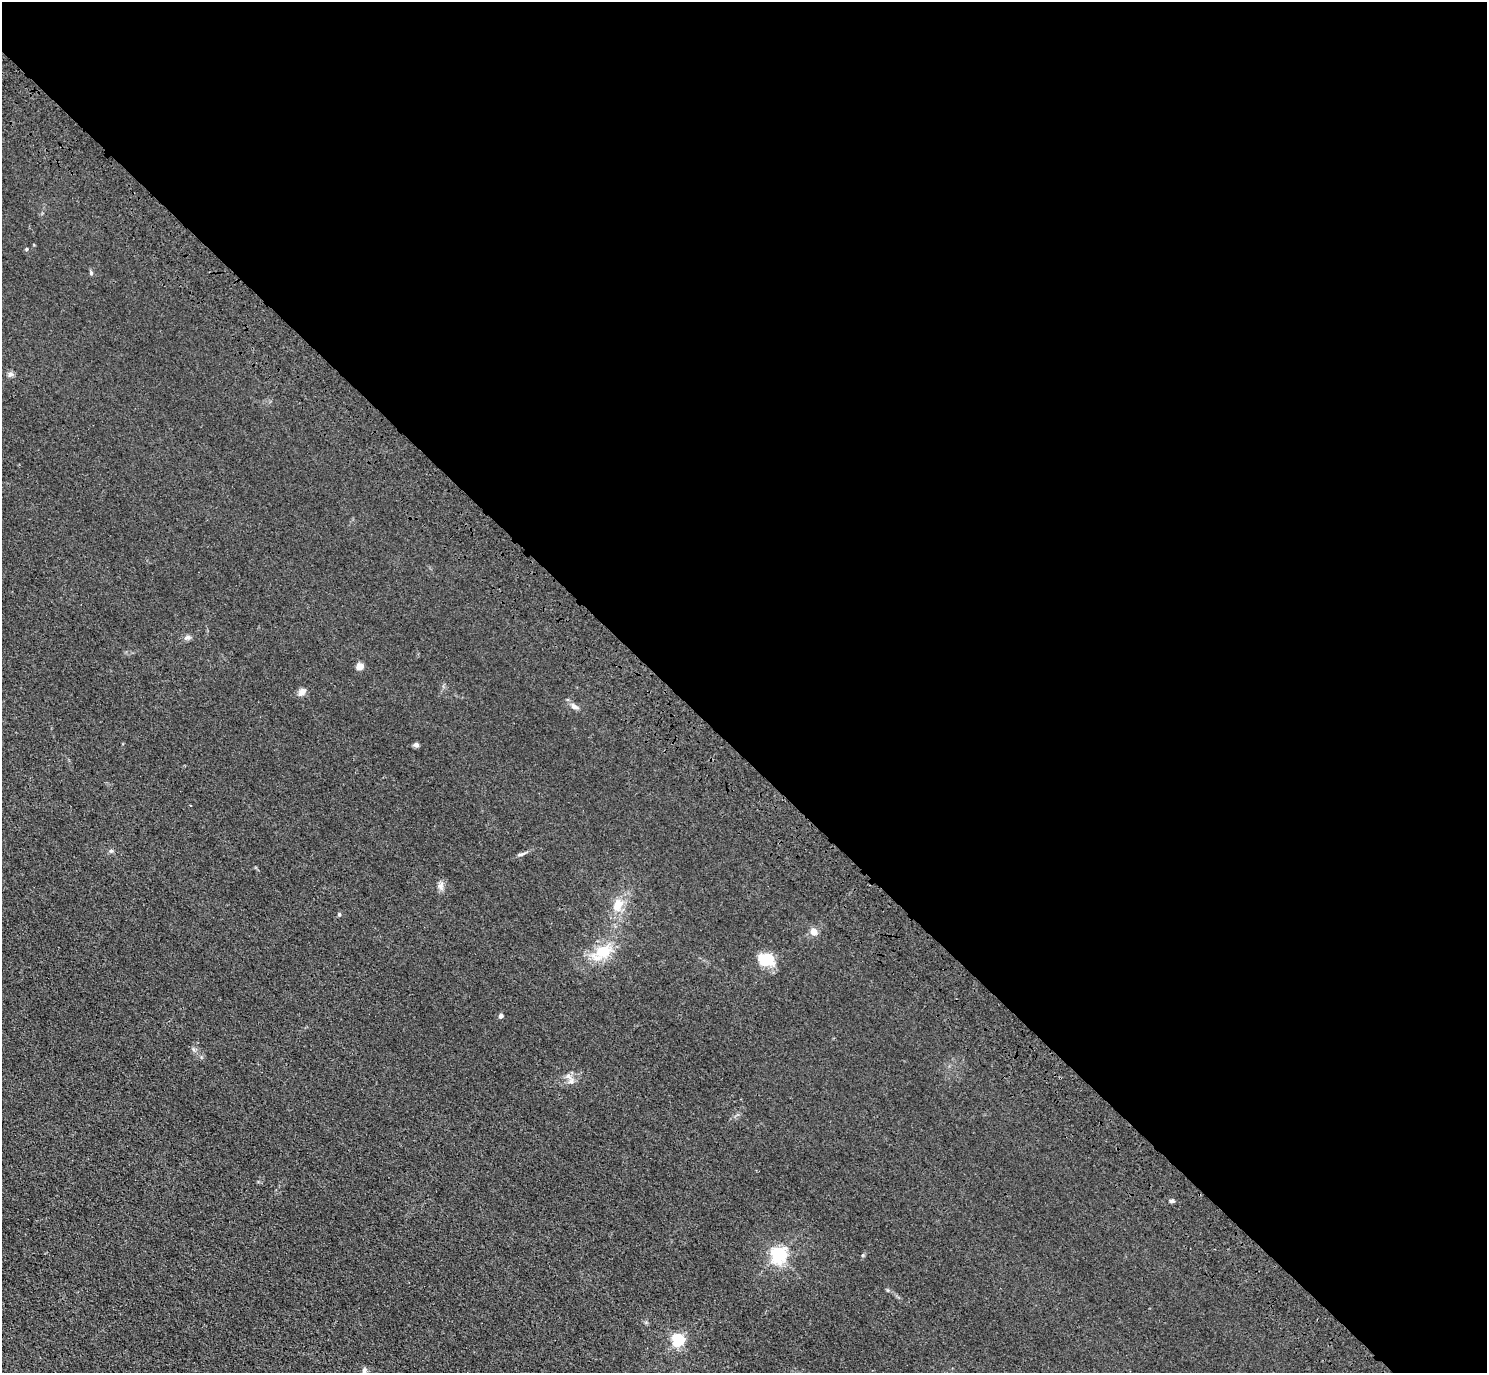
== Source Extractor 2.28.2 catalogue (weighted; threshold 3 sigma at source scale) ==
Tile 8 of 4 x 4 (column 4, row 2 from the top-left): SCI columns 4545-6029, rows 3130-4500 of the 6120 x 6120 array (HDU 1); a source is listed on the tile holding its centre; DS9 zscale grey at full resolution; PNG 1489 x 1375 px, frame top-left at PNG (2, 2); no overlay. Shown black and unused: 55% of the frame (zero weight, under 3 of 4 exposures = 6% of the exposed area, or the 3 px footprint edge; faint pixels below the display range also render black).
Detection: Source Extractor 2.28.2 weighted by HDU 2 'WHT'; one run over the whole footprint, this tile lists its part. Background 0.0132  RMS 0.0053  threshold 0.024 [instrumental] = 3 sigma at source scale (4.5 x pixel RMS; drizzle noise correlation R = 1.50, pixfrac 1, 0.05/0.05 arcsec/px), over >= 5 px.
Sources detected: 23; all 23 listed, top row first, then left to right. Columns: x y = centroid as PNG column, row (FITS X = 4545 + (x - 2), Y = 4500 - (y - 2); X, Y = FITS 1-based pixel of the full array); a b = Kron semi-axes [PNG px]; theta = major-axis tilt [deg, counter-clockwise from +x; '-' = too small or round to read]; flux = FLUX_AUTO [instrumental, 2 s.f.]
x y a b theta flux
26 249 5 3 - 0.51
91 273 6 4 -47 0.74
10 374 8 6 -14 1.5
187 637 9 6 11 1.6
359 667 7 5 21 4.1
302 692 9 6 44 3.3
574 706 10 6 -30 2.3
416 745 7 6 - 1.4
111 851 5 5 - 0.89
522 854 11 4 23 1.3
441 885 11 7 60 2.3
618 905 19 13 67 8.3
339 914 5 4 - 0.68
814 932 5 5 - 5.8
603 952 28 16 23 15
766 960 18 14 4 14
501 1016 4 4 - 2.2
568 1076 10 6 -43 2.4
1172 1201 6 4 0 1.1
779 1255 6 6 - 150
863 1255 6 4 71 0.63
678 1340 5 5 - 83
364 1370 8 5 80 1.3